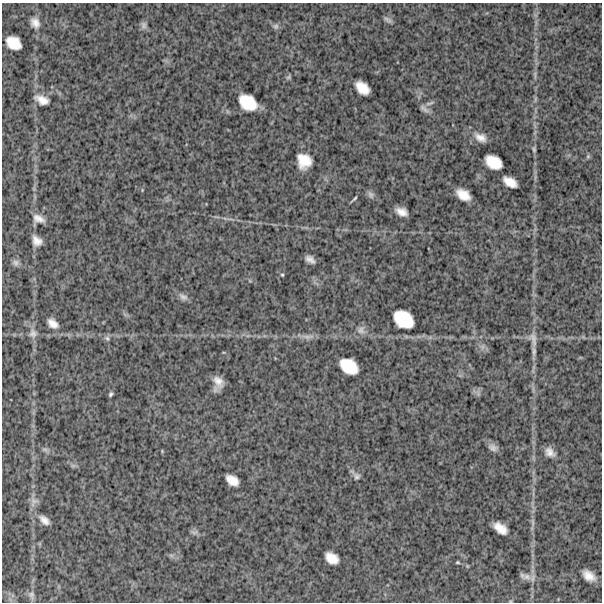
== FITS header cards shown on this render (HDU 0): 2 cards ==
NAXIS1  =                  600
NAXIS2  =                  600

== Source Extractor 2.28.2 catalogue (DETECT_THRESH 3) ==
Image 600 x 600 px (HDU 0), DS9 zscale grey, 1 PNG px = 1 image px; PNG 604 x 604 px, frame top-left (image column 1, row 600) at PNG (2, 3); no overlay
Background 1410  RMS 300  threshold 909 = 3 sigma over >= 5 px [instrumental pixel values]
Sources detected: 61; all 61 listed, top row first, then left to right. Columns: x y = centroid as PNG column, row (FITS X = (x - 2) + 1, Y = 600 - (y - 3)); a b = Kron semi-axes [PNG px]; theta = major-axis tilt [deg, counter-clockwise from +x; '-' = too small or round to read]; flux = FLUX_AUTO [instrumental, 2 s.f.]
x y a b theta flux
386 19 9 6 -32 56000
35 23 14 11 -60 150000
144 25 10 8 -89 67000
276 26 8 7 - 53000
14 43 14 11 -33 350000
535 75 12 3 -81 49000
288 77 7 5 47 36000
362 88 14 9 -43 300000
535 99 7 4 72 33000
42 100 15 8 -23 200000
248 102 17 12 -35 540000
430 103 13 4 15 61000
424 109 16 6 -37 84000
480 137 17 10 -26 190000
534 149 8 4 -83 38000
588 156 6 4 47 32000
304 161 15 13 -68 380000
493 162 16 11 -32 390000
510 182 14 8 -30 230000
371 194 11 7 -59 72000
463 195 14 8 -33 280000
354 199 10 2 44 36000
401 212 11 7 -20 170000
38 219 13 8 -21 150000
37 241 10 7 -52 160000
310 259 9 6 -33 110000
15 263 9 9 - 71000
282 275 5 4 - 24000
183 297 14 8 -29 95000
403 319 19 14 -34 610000
53 323 14 9 -42 170000
361 330 12 11 - 130000
33 333 14 11 -84 140000
308 337 21 6 -1 140000
107 338 8 6 -54 53000
533 339 17 8 -72 120000
482 347 7 4 71 48000
534 351 14 5 -89 91000
349 366 17 12 -34 510000
218 382 14 9 -56 200000
111 394 6 4 67 39000
478 394 9 4 -85 43000
493 447 13 8 -24 100000
45 450 10 5 -18 60000
162 451 4 4 - 17000
550 452 11 7 -40 150000
73 466 7 4 0 42000
357 476 10 8 -28 77000
232 480 13 8 -36 230000
34 501 14 10 51 130000
44 520 17 9 -41 160000
533 522 11 4 -79 58000
500 528 14 8 -37 250000
194 532 11 5 5 55000
171 555 7 4 -19 44000
332 558 13 9 -37 270000
457 562 5 4 - 24000
589 576 13 8 -37 230000
527 577 13 10 -16 130000
31 595 12 8 -80 92000
510 601 5 3 - 17000
At the frame edge (FLAGS 8, measured only in part): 1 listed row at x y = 510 601